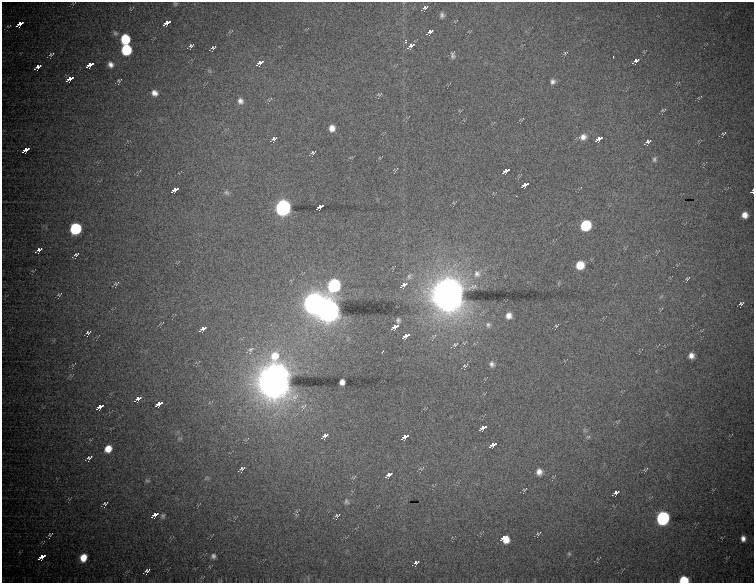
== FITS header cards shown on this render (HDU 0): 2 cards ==
NAXIS1  =                  752 / Axis length
NAXIS2  =                  581 / Axis length

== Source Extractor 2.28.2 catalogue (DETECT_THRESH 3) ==
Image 752 x 581 px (HDU 0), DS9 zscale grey, 1 PNG px = 1 image px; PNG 756 x 585 px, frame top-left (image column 1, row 581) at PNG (2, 2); no overlay
Background 3820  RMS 17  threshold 51.2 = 3 sigma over >= 5 px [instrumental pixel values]
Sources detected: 115; all 115 listed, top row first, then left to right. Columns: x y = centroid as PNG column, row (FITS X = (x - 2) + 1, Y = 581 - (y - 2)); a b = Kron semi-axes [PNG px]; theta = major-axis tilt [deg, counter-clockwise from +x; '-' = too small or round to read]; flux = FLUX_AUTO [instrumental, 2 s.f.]
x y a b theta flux
175 4 6 4 -68 1.4e+03
425 8 6 4 44 3.0e+03
442 15 6 5 - 3.2e+03
167 23 8 4 41 2.4e+04
20 24 8 4 41 1.6e+04
430 32 8 4 41 6.8e+03
115 33 8 6 -58 2.9e+03
125 39 7 7 - 5.2e+04
405 41 5 3 - 3.5e+03
191 46 5 4 - 2.7e+03
411 46 9 5 44 7.2e+03
213 48 6 4 44 2.4e+03
126 50 7 7 - 7.9e+04
565 53 6 4 31 1.7e+03
51 54 8 5 26 2.4e+03
453 55 8 5 -84 2.8e+03
613 57 3 2 - 1.2e+03
636 61 10 5 40 6.4e+03
260 63 9 5 42 1.0e+04
110 64 7 6 - 5.6e+03
90 65 8 4 41 2.0e+04
38 67 8 4 40 6.9e+03
70 79 8 4 41 2.1e+04
119 80 6 4 20 1.6e+03
553 81 6 6 - 3.6e+03
154 93 7 6 - 6.3e+03
379 94 8 4 21 1.7e+03
240 101 9 7 -58 5.3e+03
663 110 8 4 22 1.7e+03
332 128 6 6 - 8.4e+03
724 133 7 4 26 1.5e+03
583 137 9 8 - 6.3e+03
274 139 7 4 34 3.4e+03
599 139 8 4 42 1.9e+04
648 142 9 5 38 3.5e+03
26 150 8 4 41 2.0e+04
313 152 6 4 27 2.1e+03
654 159 7 6 - 2.6e+03
506 171 8 4 41 2.2e+04
525 185 8 4 41 2.2e+04
175 190 8 4 41 1.7e+04
752 191 4 3 - 1.7e+03
227 193 7 6 - 2.6e+03
320 207 8 4 42 1.9e+04
283 208 8 7 - 6.7e+05
745 215 6 5 - 8.3e+03
585 225 7 7 - 8.5e+04
76 229 7 7 - 1.2e+05
39 250 7 4 39 4.6e+03
76 254 5 3 - 1.8e+03
580 265 7 7 - 2.4e+04
477 274 12 10 -80 9.7e+03
409 276 11 8 61 5.2e+03
687 278 6 3 36 1.6e+03
116 283 9 4 25 1.9e+03
334 285 9 7 64 2.7e+05
404 285 11 6 47 1.0e+04
59 294 7 4 30 1.5e+03
448 295 15 14 - 2.5e+06
314 303 10 9 - 1.3e+06
741 303 5 3 - 2.1e+03
328 310 11 10 - 1.5e+06
509 316 7 6 - 7.7e+03
398 320 5 4 - 2.6e+03
488 325 8 7 - 3.8e+03
556 326 6 4 36 1.5e+03
395 327 8 4 41 2.2e+04
203 329 8 4 41 9.9e+03
88 333 6 4 45 2.7e+03
406 336 8 4 42 2.1e+04
455 344 10 6 31 3.9e+03
251 350 12 8 47 6.0e+03
382 352 4 2 - 2.5e+03
691 356 5 5 - 6.5e+03
492 364 9 8 - 4.9e+03
465 366 8 4 22 2.1e+03
274 381 17 14 81 2.5e+06
342 382 5 5 - 6.0e+03
138 399 8 4 43 8.0e+03
159 404 8 4 41 2.1e+04
100 407 8 4 41 1.8e+04
483 428 8 4 41 2.0e+04
325 436 8 5 45 7.3e+03
405 437 8 4 42 1.9e+04
588 437 6 5 - 2.0e+03
180 438 6 4 19 1.6e+03
493 445 8 4 41 2.1e+04
108 449 7 6 - 1.4e+04
89 458 7 4 42 2.8e+03
242 469 7 4 41 3.4e+03
421 469 6 4 -2 1.3e+03
645 469 7 4 31 1.7e+03
539 472 7 6 - 6.5e+03
389 475 9 5 41 7.6e+03
207 478 7 5 36 2.2e+03
147 480 7 4 -22 1.6e+03
525 489 5 2 - 9.9e+02
616 493 9 5 41 5.7e+03
346 501 7 6 - 2.4e+03
105 503 6 4 25 1.8e+03
155 515 8 4 42 1.2e+04
337 515 5 3 - 1.6e+03
163 516 7 5 75 2.2e+03
662 518 8 7 - 2.7e+05
538 533 6 4 30 1.6e+03
50 534 4 3 - 1.4e+03
504 538 7 7 - 3.1e+04
743 538 5 4 - 5.5e+03
569 554 5 4 - 1.6e+03
213 556 6 5 - 3.1e+03
42 557 8 4 41 2.1e+04
83 558 6 5 - 1.8e+04
416 563 8 5 50 3.6e+03
147 571 6 4 42 3.0e+03
684 580 7 5 1 3.8e+04
At the frame edge (FLAGS 8, measured only in part): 3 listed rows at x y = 175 4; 752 191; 684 580